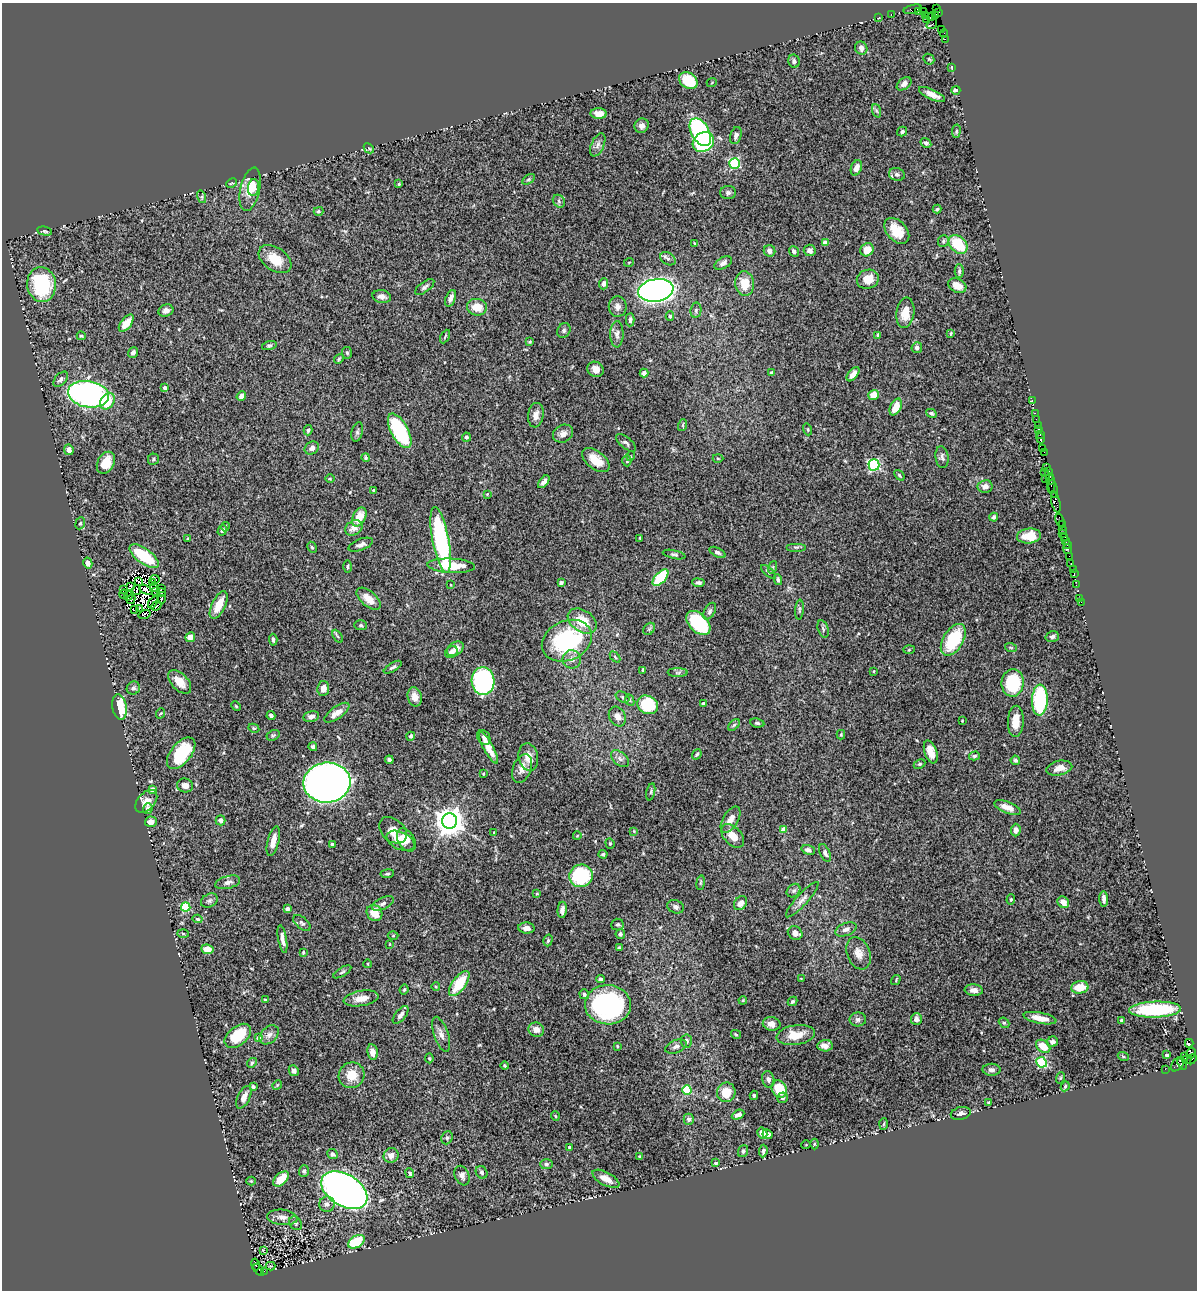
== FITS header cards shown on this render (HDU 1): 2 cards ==
NAXIS1  =                 1195
NAXIS2  =                 1288

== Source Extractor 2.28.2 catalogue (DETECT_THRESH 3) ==
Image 1195 x 1288 px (HDU 1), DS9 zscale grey, 1 PNG px = 1 image px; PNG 1199 x 1292 px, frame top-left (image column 1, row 1288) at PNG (2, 3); each listed source drawn as its Kron ellipse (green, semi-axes under 4 px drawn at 4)
Background 1.34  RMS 0.046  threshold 0.138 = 3 sigma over >= 5 px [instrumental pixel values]
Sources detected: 443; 7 with non-positive FLUX_AUTO (blend fragments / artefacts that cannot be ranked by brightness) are neither listed nor drawn; the other 436 listed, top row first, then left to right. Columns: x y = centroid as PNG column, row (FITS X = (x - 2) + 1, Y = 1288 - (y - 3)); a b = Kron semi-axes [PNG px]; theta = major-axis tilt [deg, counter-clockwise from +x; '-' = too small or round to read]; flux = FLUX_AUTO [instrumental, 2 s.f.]
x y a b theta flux
936 8 2 2 - 20
913 9 9 4 16 260
919 11 4 3 - 60
923 11 2 2 - 29
939 12 4 3 - 57
891 14 3 2 - 47
925 15 2 2 - 45
935 16 3 2 - 93
931 17 4 3 - 93
879 18 3 2 - 2.2
926 19 3 3 - 94
932 24 6 3 35 55
941 29 4 2 - 87
944 33 4 3 - 120
945 39 2 2 - 37
861 48 7 6 - 15
929 59 6 5 - 4.7
794 61 6 6 - 11
952 67 4 2 - 2.2
688 81 10 7 -35 91
712 82 5 3 - 2.5
904 84 8 5 38 14
956 90 4 3 - 8
932 94 14 5 -25 26
877 111 7 4 -70 5.5
599 113 8 5 -2 21
642 126 7 7 - 12
956 131 7 3 82 4.1
700 132 15 9 -61 440
902 132 5 4 - 6.3
736 136 9 5 73 12
703 142 11 9 38 320
926 143 5 4 - 7.1
598 145 12 6 66 13
369 148 6 4 -44 3.9
734 163 5 5 - 320
856 168 8 5 69 26
897 174 8 6 -14 10
529 179 7 4 32 4.7
232 183 6 4 26 4.2
399 184 3 3 - 3.2
254 188 8 5 84 20
250 189 22 9 77 63
728 193 8 6 0 7.7
202 197 6 4 -73 4.1
559 201 7 5 -51 6.8
937 209 4 4 - 3.8
319 211 5 3 - 4.1
44 231 7 4 -11 5
897 231 15 10 -48 58
943 241 6 5 - 4.8
695 243 3 3 - 2.8
825 243 4 4 - 27
958 244 11 7 -45 110
810 250 6 6 - 13
867 250 7 6 - 40
770 251 6 5 - 14
794 251 5 5 - 7.9
275 259 18 11 -35 63
668 259 8 6 -33 7.9
629 262 5 3 - 2.5
723 263 9 5 30 11
959 271 6 5 - 6.5
868 279 11 9 18 42
42 284 17 14 -83 250
603 284 5 4 - 10
745 284 12 9 -83 56
957 286 9 6 -26 33
425 287 11 5 37 9.4
656 290 18 11 9 2400
382 296 9 6 -10 17
451 298 8 5 70 14
477 307 10 8 -7 50
618 307 10 9 - 17
696 310 7 5 80 6.2
166 311 7 6 - 13
905 313 15 9 82 41
670 316 5 4 - 4.9
630 320 6 3 88 7.7
126 323 10 5 53 39
564 330 8 6 61 7.2
951 333 4 2 - 2.5
617 334 13 6 89 12
878 335 4 3 - 7.4
81 336 4 3 - 3.3
445 336 7 3 63 3.9
530 342 3 2 - 3
269 346 7 4 17 5.8
917 348 5 5 - 9.1
133 352 5 4 - 9.9
347 353 6 5 - 5.2
339 359 5 4 - 3.8
596 369 8 7 - 21
644 373 4 4 - 9
772 373 4 3 - 7.9
853 374 8 4 51 18
61 379 9 5 48 9.7
165 388 4 3 - 10
88 394 20 13 -10 950
874 395 5 5 - 41
241 396 5 4 - 15
107 401 9 6 54 85
1032 401 3 2 - 95
896 407 9 5 62 52
931 413 5 4 - 5
1035 413 2 2 - 83
536 415 12 8 83 19
1036 419 2 2 - 44
683 425 6 3 72 3.6
1038 425 2 2 - 92
808 429 6 4 -72 3.9
1038 429 3 2 - 130
308 430 5 4 - 6.3
400 431 19 8 -61 270
357 432 10 5 75 7.8
563 434 10 8 28 15
1040 435 3 2 - 95
466 437 4 4 - 6.4
1041 438 6 3 -79 190
626 443 12 5 -40 8.3
312 448 7 6 - 13
1042 448 2 2 - 38
69 450 5 4 - 15
1044 452 2 2 - 45
631 456 5 3 - 2.7
942 457 11 6 -83 10
366 458 4 4 - 4.5
718 458 5 3 - 2.5
153 459 6 5 - 5.4
596 460 16 9 -38 49
627 461 6 4 -88 5.4
106 463 12 8 61 55
874 465 5 5 - 390
1047 467 4 2 - 130
1048 471 3 2 - 160
1044 473 3 2 - 70
899 475 6 3 -50 4.1
1045 478 2 2 - 50
330 479 5 3 - 3
1050 479 5 3 - 280
544 482 7 4 50 11
1051 484 9 2 90 340
985 486 7 6 - 18
1053 489 9 3 -78 610
373 490 3 3 - 4.2
487 494 3 3 - 2.2
1056 502 11 3 -75 520
359 517 10 6 62 49
994 517 4 3 - 4.9
1060 521 7 3 -67 200
80 523 6 4 67 4.9
1062 524 3 2 - 100
225 527 4 3 - 3.8
354 528 9 7 33 23
1063 529 3 2 - 130
222 530 5 4 - 7
1062 534 3 2 - 270
1029 536 12 7 5 49
1065 537 3 3 - 300
640 538 3 2 - 2.8
187 539 4 3 - 2.9
441 540 33 8 -79 460
1065 540 3 3 - 130
361 545 13 5 20 12
1067 545 3 2 - 86
312 547 6 4 -64 4.7
796 547 10 4 0 5.7
1067 549 5 3 - 260
717 552 9 4 -27 6.9
674 555 11 4 -12 6.2
144 556 17 7 -36 160
1069 556 2 2 - 24
88 563 5 4 - 16
1071 564 4 3 - 140
451 566 24 7 -3 86
348 567 6 3 89 3.7
773 567 6 4 71 4.5
1073 569 2 2 - 23
768 572 9 4 -41 5.2
1074 574 3 2 - 82
660 578 10 5 47 190
155 579 5 3 - 1.6
778 580 5 3 - 6.9
139 582 3 2 - 1.3
153 582 3 2 - 3
561 583 4 3 - 6.9
698 583 6 4 -8 7.6
451 585 3 2 - 1.9
1076 585 2 2 - 24
130 586 4 2 - 3.6
154 588 4 3 - 0.24
161 588 3 2 - 6.2
124 590 4 2 - 0.8
137 590 5 2 - 2
146 590 7 3 -27 5.9
156 591 2 2 - 2.9
162 593 4 4 - 14
123 594 4 3 - 5.7
129 596 5 2 - 3.8
1080 598 2 2 - 20
131 599 5 2 - 8.5
161 599 4 2 - 3.8
368 599 14 7 -41 33
153 602 7 3 54 8.1
1081 602 2 2 - 24
219 605 15 6 64 54
156 606 5 2 - 4.8
139 608 3 2 - 0.79
134 610 4 2 - 5
799 610 10 4 85 5.8
710 611 9 5 59 7.8
144 614 6 3 19 4.2
582 621 16 10 -35 71
698 623 14 9 -45 240
361 625 6 5 - 5.2
649 629 7 5 46 5.5
823 629 9 5 -75 7
338 636 7 3 -59 3.8
190 637 5 4 - 21
1052 637 7 5 15 7.8
273 640 6 3 -85 6.8
953 640 17 10 59 160
567 641 26 19 24 340
1011 648 6 4 -19 3.6
455 649 9 6 33 25
909 650 5 3 - 3.2
451 652 6 5 - 20
615 657 6 4 -47 4
572 659 9 9 - 16
393 667 10 4 31 6.8
643 670 4 3 - 7
874 671 3 2 - 2.3
678 673 10 4 0 6.4
483 681 14 11 -87 500
180 682 14 8 -46 37
1013 683 14 11 84 150
133 688 7 6 - 8.6
323 688 7 6 - 23
415 697 10 7 -77 29
623 697 7 5 -28 6.3
630 700 6 4 -64 4.8
1040 700 15 8 87 280
703 704 3 3 - 10
648 705 11 8 -28 160
236 706 5 4 - 3.3
120 707 13 7 -80 94
161 713 5 3 - 2.8
337 713 15 6 36 31
271 715 4 3 - 9.7
617 716 10 8 -61 22
311 717 8 5 12 12
962 721 2 2 - 2.3
1016 721 15 8 88 44
757 723 7 4 -9 6
734 725 7 4 45 4.8
254 728 6 4 -29 3.5
273 735 7 5 27 4.6
841 735 5 4 - 3.3
411 736 4 4 - 6.5
484 737 8 6 -54 9.8
313 747 4 3 - 7.2
488 748 18 5 -61 38
931 752 12 6 -70 31
181 753 18 10 51 150
697 754 5 4 - 4.8
974 756 5 4 - 5.4
528 757 14 9 -80 33
620 759 10 6 -41 13
389 760 4 3 - 8.2
1015 760 5 4 - 7.1
919 764 6 4 26 5
522 768 15 9 68 25
1059 768 13 7 12 26
483 774 2 2 - 2.6
327 783 23 20 6 2700
185 785 8 7 - 20
153 789 4 4 - 26
651 792 8 3 77 4.3
146 801 13 8 47 28
1008 807 14 5 -21 31
148 809 5 4 - 15
221 820 5 5 - 13
730 820 14 7 59 26
449 821 7 7 - 4500
151 822 6 5 - 22
393 830 16 11 -41 41
784 830 4 4 - 41
1016 830 6 5 - 16
634 831 4 3 - 2.6
494 832 4 3 - 2.4
577 836 4 2 - 1.8
733 836 14 8 -47 35
406 840 13 8 -58 34
273 841 15 5 76 29
400 841 15 8 -26 51
610 843 5 4 - 4
332 844 4 3 - 3.9
808 850 7 4 -20 10
825 853 9 5 -63 10
603 854 4 3 - 5.2
387 874 6 3 7 4.4
581 876 12 11 - 200
228 882 13 6 15 13
701 883 7 3 81 3.9
794 891 7 6 - 7.4
537 894 4 2 - 2.3
1104 899 8 4 -87 13
802 900 23 5 48 18
1011 900 5 4 - 3.8
209 901 9 6 31 8.8
1063 902 6 5 - 23
383 903 12 6 25 11
740 903 7 6 - 24
186 907 4 4 - 150
675 907 8 6 -21 10
287 909 4 4 - 15
562 910 8 4 85 12
374 913 8 7 - 47
197 919 5 4 - 4.9
302 923 10 5 -41 8.1
617 924 6 6 - 5.6
526 928 8 5 -5 18
846 929 11 6 21 14
795 933 8 6 -32 22
183 934 5 3 - 3.2
620 934 5 4 - 7
393 935 5 3 - 3.1
282 939 14 4 -79 19
548 940 6 4 74 4.7
390 944 3 2 - 1.9
619 948 3 2 - 3.4
207 949 6 4 -7 30
303 952 4 3 - 4
858 953 17 11 -67 31
368 964 4 3 - 2.5
342 972 10 4 32 5.6
801 978 4 2 - 2.3
600 979 4 4 - 7.5
896 980 5 3 - 2.8
459 984 15 6 54 94
436 987 4 3 - 2.7
1080 987 8 6 8 56
404 990 5 3 - 3.8
974 990 9 5 -5 16
584 994 5 4 - 5.9
361 998 17 7 9 31
265 1000 4 3 - 2.8
743 1000 4 3 - 2.8
792 1001 5 4 - 5.1
608 1005 23 19 -1 420
1155 1010 26 8 2 200
401 1015 11 5 51 12
1040 1018 17 5 -11 35
858 1019 8 7 - 11
916 1019 6 5 - 12
1122 1020 3 3 - 9.7
1004 1023 6 4 -40 4.9
772 1024 9 6 -12 20
536 1030 8 7 - 21
441 1034 18 7 -70 20
736 1034 5 4 - 3.3
269 1035 11 8 45 17
796 1035 19 10 8 57
238 1036 15 9 39 100
259 1038 4 4 - 31
686 1041 7 5 -86 12
1052 1042 5 5 - 13
1189 1043 4 3 - 730
617 1046 3 3 - 3.6
825 1046 7 5 6 15
1043 1046 8 5 -39 48
676 1047 11 6 19 12
372 1052 8 5 -81 23
1191 1053 6 4 58 92
1167 1055 3 3 - 9.3
1123 1056 5 3 - 3.1
1184 1056 3 2 - 45
429 1058 5 4 - 3.5
1192 1059 6 2 47 76
1187 1060 5 4 - 160
1042 1062 5 5 - 200
252 1063 5 4 - 4.3
1182 1063 6 3 -70 320
1177 1064 8 5 51 300
505 1066 4 3 - 4.1
1165 1069 2 2 - 19
991 1070 9 6 -1 10
294 1071 5 5 - 12
351 1075 13 12 - 57
1060 1078 6 3 71 3.4
768 1079 8 6 -76 9.4
277 1085 5 4 - 3.2
1065 1086 5 3 - 4.1
253 1087 4 3 - 5.8
779 1089 9 7 -60 91
687 1090 5 4 - 150
726 1092 10 9 - 56
754 1095 4 3 - 4.1
244 1097 12 6 64 18
782 1098 5 5 - 5.5
988 1103 4 3 - 3.6
961 1113 10 6 13 12
738 1115 7 4 26 15
555 1116 5 4 - 3.5
689 1119 5 5 - 10
884 1124 6 4 87 3.6
762 1133 6 4 -60 20
768 1134 5 4 - 13
447 1138 7 5 68 6.2
814 1144 5 3 - 2.8
806 1145 5 3 - 2.2
569 1147 3 3 - 5.9
743 1151 6 5 - 6.9
763 1151 6 4 84 7
332 1154 5 5 - 8.6
391 1155 8 7 - 21
639 1156 3 3 - 2.9
715 1163 3 3 - 5.8
546 1164 6 5 - 5.9
304 1171 6 5 - 7.4
482 1172 6 5 - 7.6
410 1173 5 3 - 5.6
462 1176 10 7 -67 13
281 1179 9 5 42 52
606 1179 15 6 -28 31
251 1181 4 4 - 3.3
344 1190 25 16 -31 2000
327 1204 8 7 - 14
282 1217 15 7 -6 20
295 1223 7 5 -53 6.9
356 1242 9 6 30 130
263 1250 3 3 - 8.6
255 1265 6 3 -78 420
271 1266 5 4 - 3.3
259 1270 7 3 -55 350
264 1271 2 2 - 160
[7 non-positive-flux detections neither listed nor drawn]